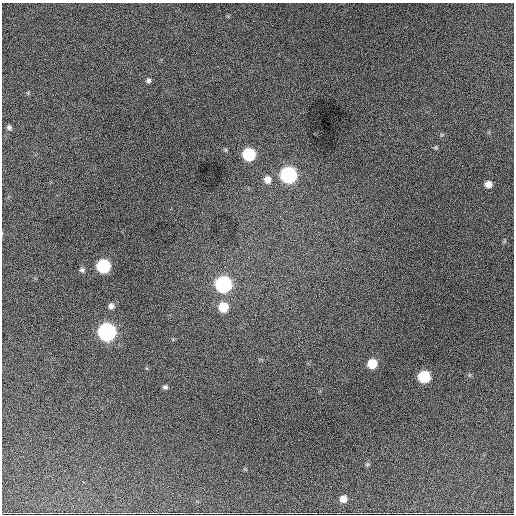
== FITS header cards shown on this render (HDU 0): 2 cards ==
NAXIS1  =                  512 / Axis length
NAXIS2  =                  512 / Axis length

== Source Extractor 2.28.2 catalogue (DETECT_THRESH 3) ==
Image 512 x 512 px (HDU 0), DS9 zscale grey, 1 PNG px = 1 image px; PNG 516 x 516 px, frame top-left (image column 1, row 512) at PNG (2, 3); no overlay
Background 1240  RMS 34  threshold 103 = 3 sigma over >= 5 px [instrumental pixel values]
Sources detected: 19; all 19 listed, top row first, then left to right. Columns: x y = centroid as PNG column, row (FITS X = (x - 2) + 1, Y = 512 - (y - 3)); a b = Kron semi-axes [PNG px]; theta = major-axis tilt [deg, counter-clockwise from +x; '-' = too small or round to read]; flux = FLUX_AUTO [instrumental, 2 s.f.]
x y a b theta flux
148 81 6 5 - 5900
9 127 6 6 - 5800
436 148 7 4 0 2900
249 154 8 8 - 190000
288 175 8 8 - 550000
267 180 8 8 - 18000
488 184 6 6 - 17000
103 266 8 8 - 260000
82 270 7 6 - 5400
223 284 8 8 - 590000
111 306 7 6 - 9300
223 307 8 7 - 58000
107 332 8 8 - 930000
372 363 7 7 - 54000
424 377 7 7 - 160000
165 387 6 5 - 4900
367 464 6 4 -17 2600
83 481 3 2 - 2700
343 499 7 7 - 17000